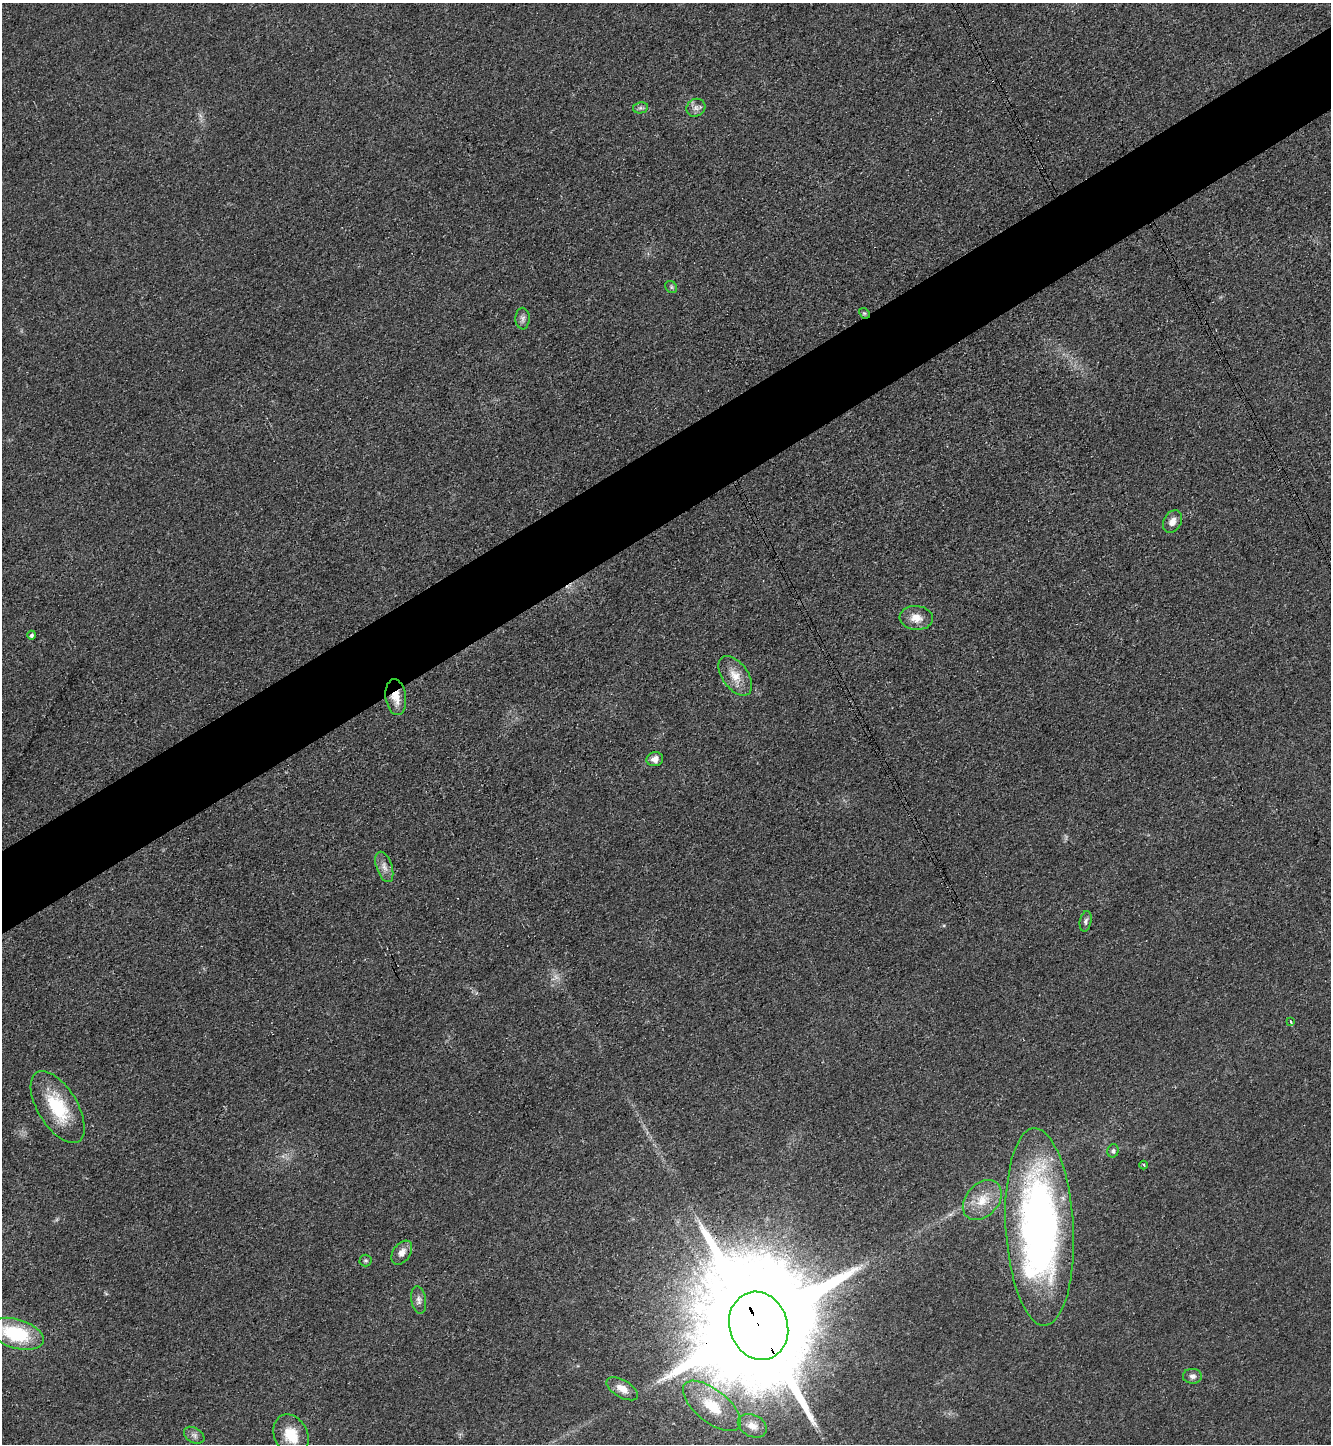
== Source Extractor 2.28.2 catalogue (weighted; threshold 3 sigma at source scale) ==
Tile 10 of 4 x 4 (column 2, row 3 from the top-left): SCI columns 1492-2820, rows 1466-2907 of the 5789 x 5803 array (HDU 1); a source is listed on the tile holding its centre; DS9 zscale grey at full resolution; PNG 1333 x 1446 px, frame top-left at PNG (2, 3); each listed source drawn as its Kron ellipse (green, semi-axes under 4 px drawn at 4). Shown black and unused: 6% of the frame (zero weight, under 3 of 4 exposures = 1% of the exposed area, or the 3 px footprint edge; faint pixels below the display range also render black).
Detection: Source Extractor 2.28.2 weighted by HDU 2 'WHT'; one run over the whole footprint, this tile lists its part. Background 0.0342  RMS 0.0048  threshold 0.0215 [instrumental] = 3 sigma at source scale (4.5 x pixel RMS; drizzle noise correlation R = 1.50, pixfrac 1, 0.05/0.05 arcsec/px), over >= 5 px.
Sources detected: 33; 1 too faint to see at this stretch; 1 inside a brighter object's white glare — neither listed nor drawn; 1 inside a brighter listed object's ellipse — not listed separately; the other 30 listed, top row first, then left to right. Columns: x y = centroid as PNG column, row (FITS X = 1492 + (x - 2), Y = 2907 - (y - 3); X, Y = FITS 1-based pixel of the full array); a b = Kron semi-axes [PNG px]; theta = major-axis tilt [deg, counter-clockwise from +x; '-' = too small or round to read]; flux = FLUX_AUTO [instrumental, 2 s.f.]
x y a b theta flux
640 108 7 5 11 1.2
696 108 10 8 33 2.3
671 287 6 5 - 0.97
864 313 6 4 -43 0.73
523 319 11 7 89 1.9
1172 521 12 8 59 3.5
916 618 16 12 -4 5.9
32 635 4 4 - 1.3
735 676 22 13 -55 7.6
396 697 18 10 -82 6.9
655 759 8 7 - 3.1
384 867 16 8 -71 3.4
1086 921 10 5 78 1.4
1291 1021 3 3 - 1.2
58 1107 40 19 -59 25
1113 1151 7 5 74 1.1
1143 1165 4 3 - 0.85
982 1200 23 16 48 11
1040 1227 99 34 -87 240
402 1253 13 8 55 3.4
365 1260 6 6 - 0.79
419 1300 14 7 -81 2.4
759 1326 34 29 -71 22000
16 1334 28 14 -17 34
1192 1376 9 7 -2 1.9
622 1389 17 8 -30 5
712 1406 35 16 -39 18
752 1426 15 11 -27 5.2
194 1435 11 7 -30 2
291 1435 21 16 -63 13
Overlapping masked pixels (flux is a lower limit): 3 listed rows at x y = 864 313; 396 697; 759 1326